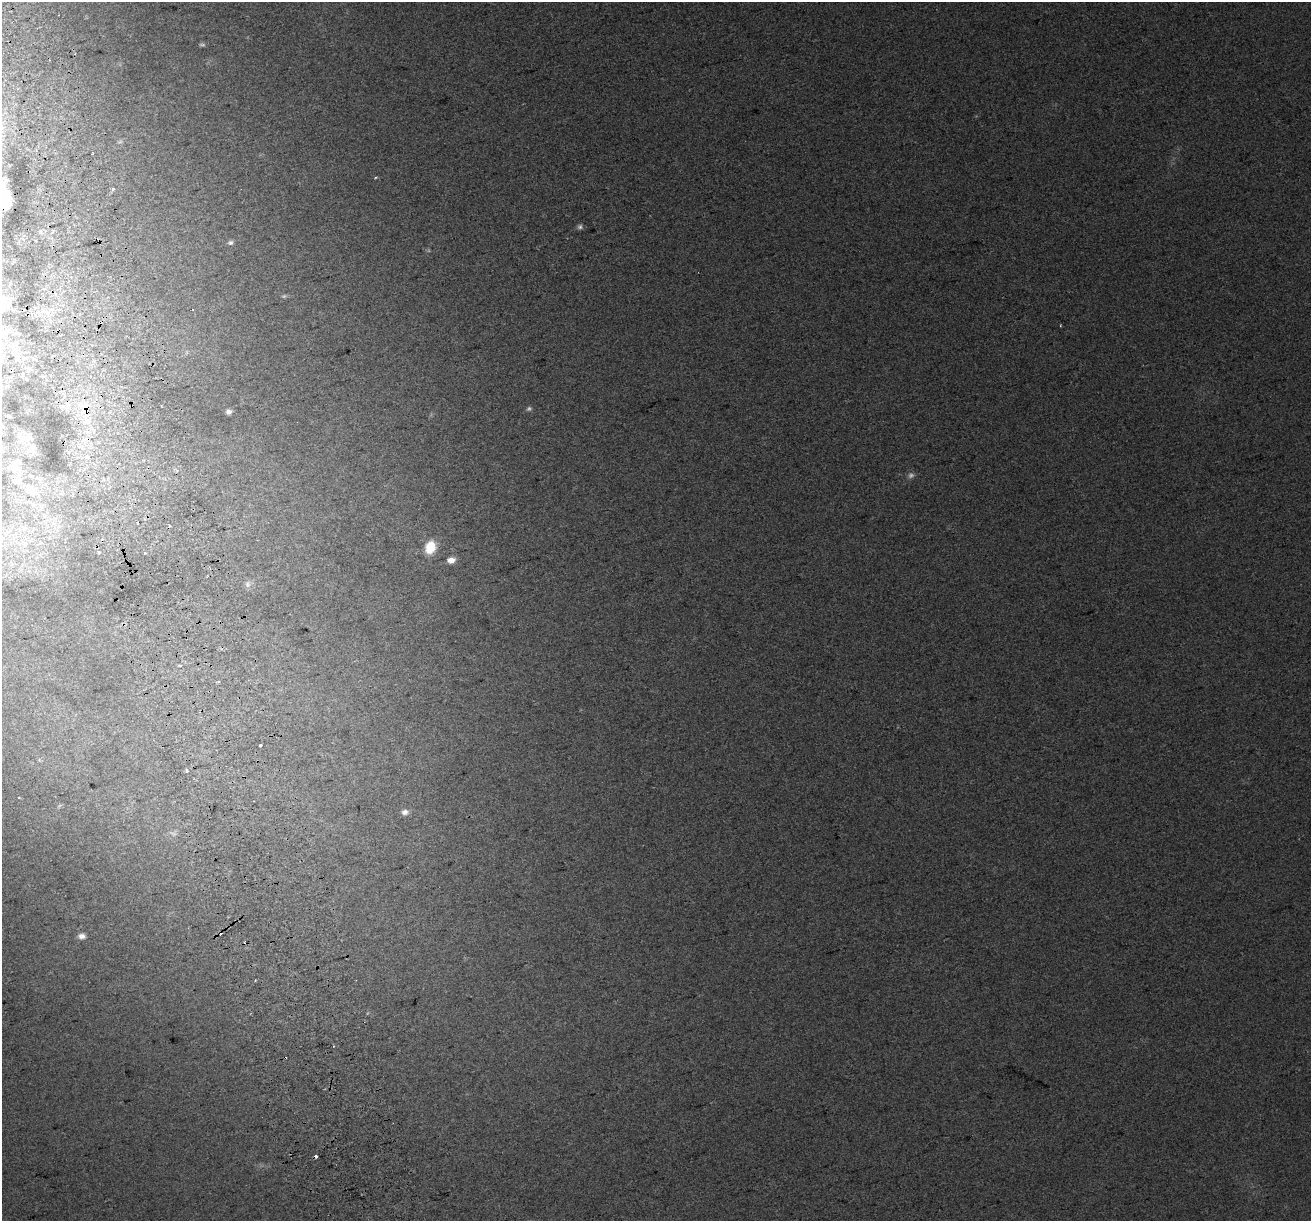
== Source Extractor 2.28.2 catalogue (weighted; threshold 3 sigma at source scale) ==
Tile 11 of 4 x 4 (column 3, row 3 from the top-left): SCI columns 2658-3966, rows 1338-2556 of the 5314 x 5062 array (HDU 1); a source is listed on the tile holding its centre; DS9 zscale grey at full resolution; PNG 1313 x 1223 px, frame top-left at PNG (2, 2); no overlay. Shown black and unused: <1% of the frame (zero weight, under 2 of 3 exposures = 2% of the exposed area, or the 3 px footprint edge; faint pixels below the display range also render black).
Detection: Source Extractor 2.28.2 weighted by HDU 2 'WHT'; one run over the whole footprint, this tile lists its part. Background 0.038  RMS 0.012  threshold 0.054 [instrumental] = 3 sigma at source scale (4.5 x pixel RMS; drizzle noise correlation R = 1.50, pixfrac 1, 0.0396/0.0396 arcsec/px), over >= 5 px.
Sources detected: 40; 5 too faint to see at this stretch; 8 cosmic-ray / hot-pixel residue — not listed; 1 inside a brighter listed object's ellipse — not listed separately; the other 26 listed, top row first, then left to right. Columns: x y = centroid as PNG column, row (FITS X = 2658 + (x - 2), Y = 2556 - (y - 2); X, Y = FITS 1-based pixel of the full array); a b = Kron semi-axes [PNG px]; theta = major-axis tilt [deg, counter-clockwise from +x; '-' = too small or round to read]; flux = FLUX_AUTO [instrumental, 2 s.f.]
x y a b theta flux
2 185 14 8 -83 8.9
113 189 3 3 - 3
5 198 10 8 -84 27
580 227 7 6 - 3
230 242 7 6 - 2.8
4 305 22 10 31 16
4 333 18 9 42 13
228 412 6 5 - 4
9 416 5 4 - 1.3
24 438 20 12 -17 13
89 458 3 3 - 8.9
16 463 21 12 51 19
30 476 6 3 -18 1.4
18 481 11 9 -24 9.2
31 491 14 11 -24 13
40 543 6 4 42 2.1
430 547 13 10 76 26
99 552 4 3 - 2.9
144 553 3 3 - 4.8
451 560 8 6 11 8
248 584 6 5 - 3
180 665 3 3 - 4.9
260 745 3 3 - 11
186 770 4 3 - 4.8
405 812 8 7 - 5.1
82 936 9 6 -8 5.4
Isophote crosses this tile's border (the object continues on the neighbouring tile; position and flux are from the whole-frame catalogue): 4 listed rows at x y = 2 185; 5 198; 4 305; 4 333
Unlisted compact peaks at least as high as the median listed source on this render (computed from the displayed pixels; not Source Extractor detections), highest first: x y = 376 177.